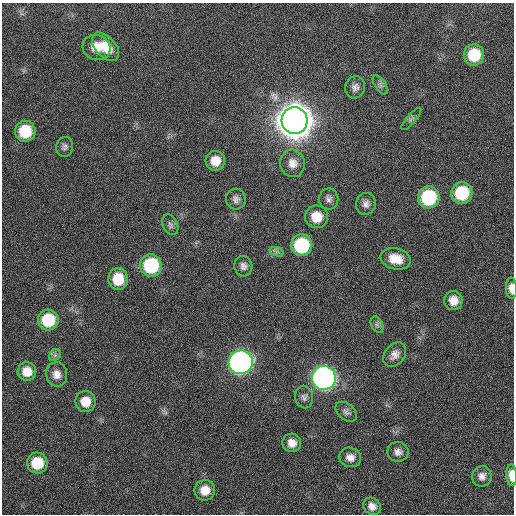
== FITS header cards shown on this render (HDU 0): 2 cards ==
NAXIS1  =                  512 / Axis length
NAXIS2  =                  512 / Axis length

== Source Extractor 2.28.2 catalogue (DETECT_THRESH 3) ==
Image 512 x 512 px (HDU 0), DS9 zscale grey, 1 PNG px = 1 image px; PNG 516 x 516 px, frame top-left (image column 1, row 512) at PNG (2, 3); each listed source drawn as its Kron ellipse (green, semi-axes under 4 px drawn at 4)
Background 131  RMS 12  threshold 34.8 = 3 sigma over >= 5 px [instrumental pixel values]
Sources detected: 45; all 45 listed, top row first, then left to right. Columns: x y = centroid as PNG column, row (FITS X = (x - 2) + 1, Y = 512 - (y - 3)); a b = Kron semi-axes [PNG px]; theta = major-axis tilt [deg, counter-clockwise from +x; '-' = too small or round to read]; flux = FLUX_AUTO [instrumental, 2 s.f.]
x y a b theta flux
96 47 14 12 -24 1.2e+04
106 47 17 10 -47 1.4e+04
474 55 10 10 - 2.8e+04
380 85 11 5 -54 2.5e+03
355 87 11 10 - 4.2e+03
411 119 14 4 49 2.1e+03
295 120 13 13 - 3.2e+06
25 131 10 10 - 2.9e+04
65 147 10 8 82 2.9e+03
215 161 10 9 - 1.1e+04
292 163 14 12 -77 7.6e+03
462 193 11 10 - 4.0e+04
429 197 11 11 - 5.7e+04
236 199 10 10 - 3.8e+03
329 199 10 9 - 3.6e+03
366 204 11 10 - 4.3e+03
316 217 11 11 - 1.4e+04
170 225 11 7 -65 2.8e+03
302 245 11 11 - 5.7e+04
277 252 7 4 -18 1.8e+03
396 259 15 10 -12 1.3e+04
151 265 11 11 - 6.2e+04
243 266 10 9 - 3.9e+03
118 279 11 10 - 1.9e+04
511 288 11 5 -88 6.0e+03
453 301 9 9 - 7.8e+03
48 320 10 10 - 3.3e+04
377 325 9 5 -64 2.1e+03
55 355 7 5 44 1.8e+03
395 355 13 10 51 5.6e+03
241 362 12 12 - 4.8e+05
27 372 9 9 - 1.0e+04
57 374 12 10 -78 6.7e+03
324 378 12 12 - 5.6e+05
304 397 11 9 -77 3.3e+03
85 402 10 10 - 1.2e+04
346 412 12 8 -40 3.1e+03
292 443 9 9 - 6.8e+03
398 452 10 10 - 4.3e+03
350 457 11 9 -18 5.7e+03
37 463 10 10 - 2.5e+04
512 475 11 5 -87 9.2e+03
482 476 10 9 - 5.0e+03
205 490 10 10 - 1.0e+04
372 506 9 8 - 5.1e+03
At the frame edge (FLAGS 8, measured only in part): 2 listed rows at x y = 511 288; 512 475